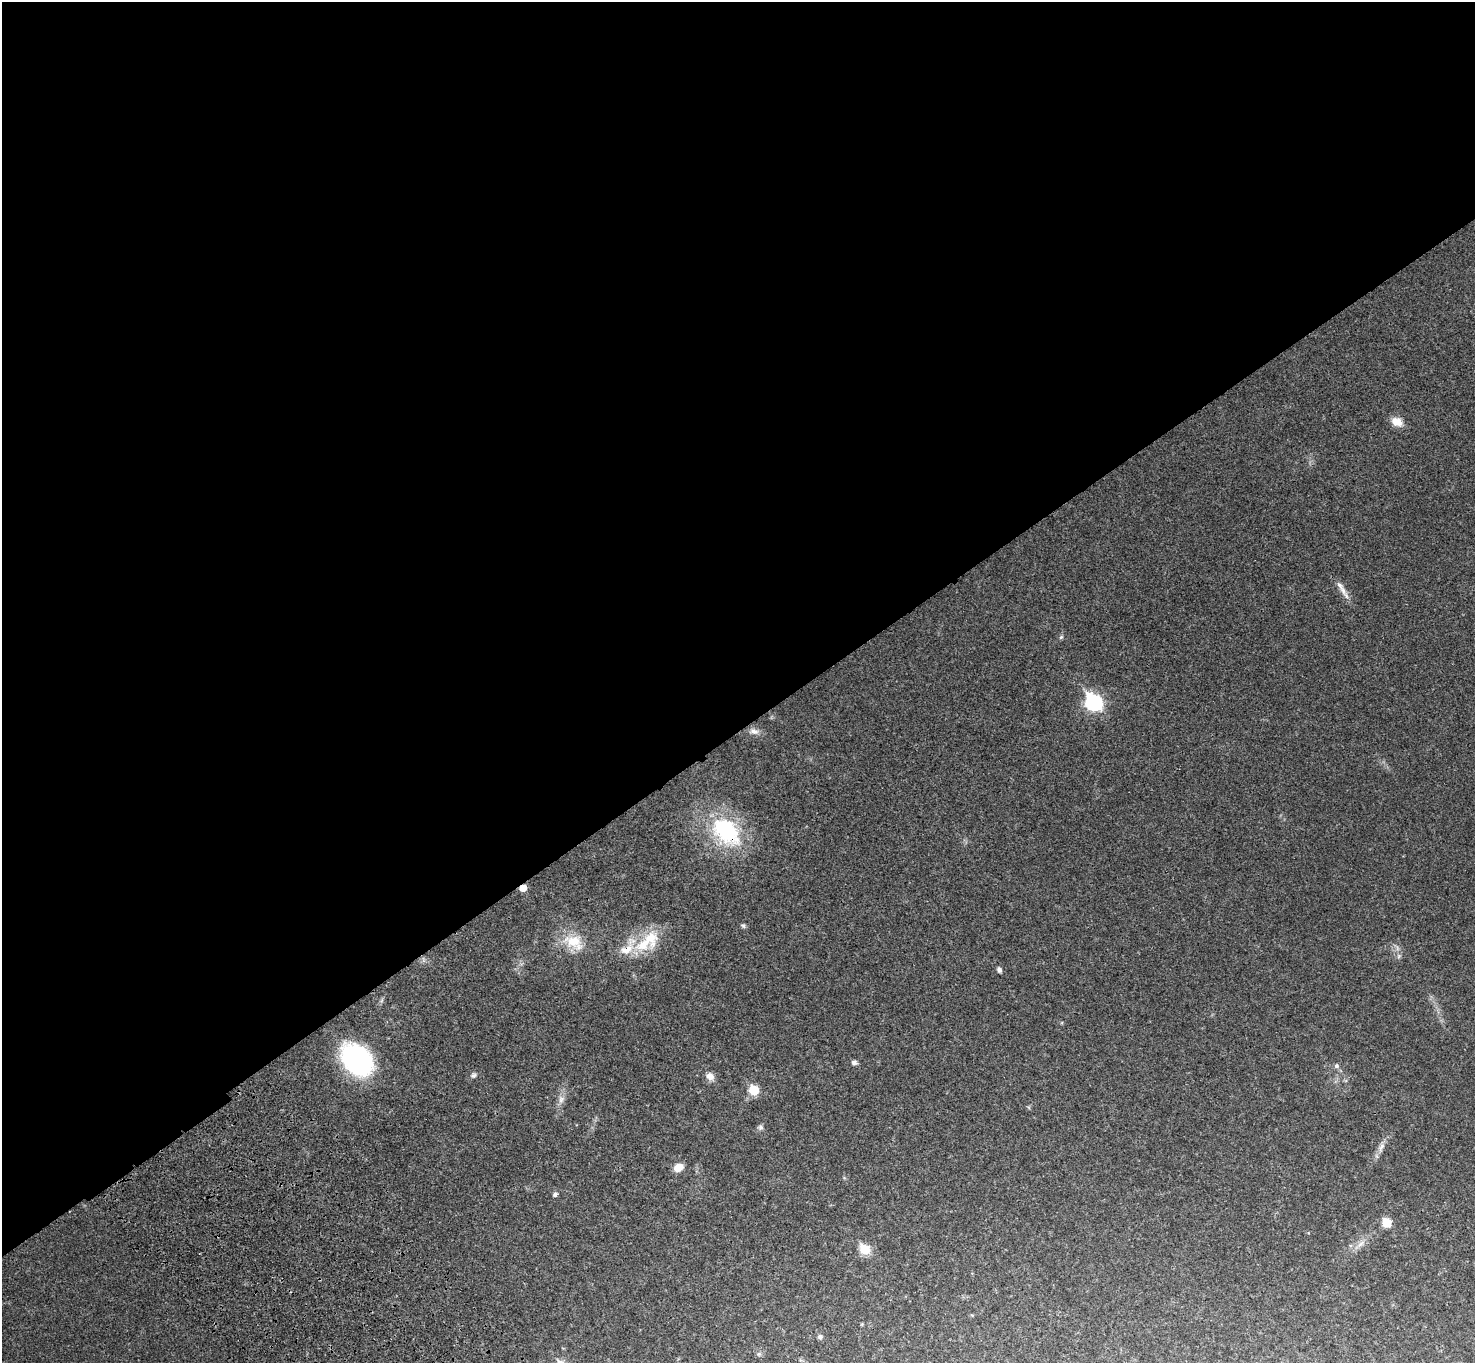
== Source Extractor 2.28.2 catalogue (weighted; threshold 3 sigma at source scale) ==
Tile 2 of 4 x 4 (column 2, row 1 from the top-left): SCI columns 1573-3045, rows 4325-5685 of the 6094 x 6064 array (HDU 1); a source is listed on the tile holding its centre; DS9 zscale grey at full resolution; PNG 1477 x 1365 px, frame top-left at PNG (2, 2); no overlay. Shown black and unused: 54% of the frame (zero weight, under 3 of 4 exposures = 6% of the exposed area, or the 3 px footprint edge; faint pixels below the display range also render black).
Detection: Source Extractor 2.28.2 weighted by HDU 2 'WHT'; one run over the whole footprint, this tile lists its part. Background 0.0342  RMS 0.0039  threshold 0.0175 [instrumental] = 3 sigma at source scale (4.5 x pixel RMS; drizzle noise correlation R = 1.50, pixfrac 1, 0.05/0.05 arcsec/px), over >= 5 px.
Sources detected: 33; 1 too faint to see at this stretch — not listed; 2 inside a brighter listed object's ellipse — not listed separately; the other 30 listed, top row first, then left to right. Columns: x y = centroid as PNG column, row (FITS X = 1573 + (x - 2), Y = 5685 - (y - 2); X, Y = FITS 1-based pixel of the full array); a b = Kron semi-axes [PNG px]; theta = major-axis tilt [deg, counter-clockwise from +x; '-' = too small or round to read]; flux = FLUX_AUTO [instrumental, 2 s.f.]
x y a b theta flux
1397 422 15 10 -23 4.3
1343 590 17 8 -51 3.3
1061 637 6 5 - 0.7
1094 702 9 7 -48 90
754 731 14 8 -10 2.4
726 831 42 29 -46 39
523 888 5 5 - 6.6
743 926 7 6 - 0.78
574 942 29 22 -31 13
643 945 29 18 21 15
1399 956 7 6 - 0.97
423 960 9 4 -81 0.89
999 970 7 5 -66 1.1
357 1060 34 24 -47 67
854 1062 5 5 - 1.6
1336 1066 7 7 - 1.1
473 1075 10 7 31 1.2
710 1076 11 9 -37 2.7
754 1090 8 7 - 10
561 1099 13 8 79 2.5
760 1127 8 7 - 1.2
1381 1147 20 8 70 2.9
678 1167 10 8 30 4.8
555 1194 5 5 - 1.2
1387 1222 7 7 - 8.9
1360 1244 23 6 41 3.3
865 1249 6 6 - 19
862 1324 5 3 - 0.35
820 1337 7 6 - 0.93
759 1354 6 6 - 0.77
Overlapping masked pixels (flux is a lower limit): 3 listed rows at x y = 726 831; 523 888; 357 1060